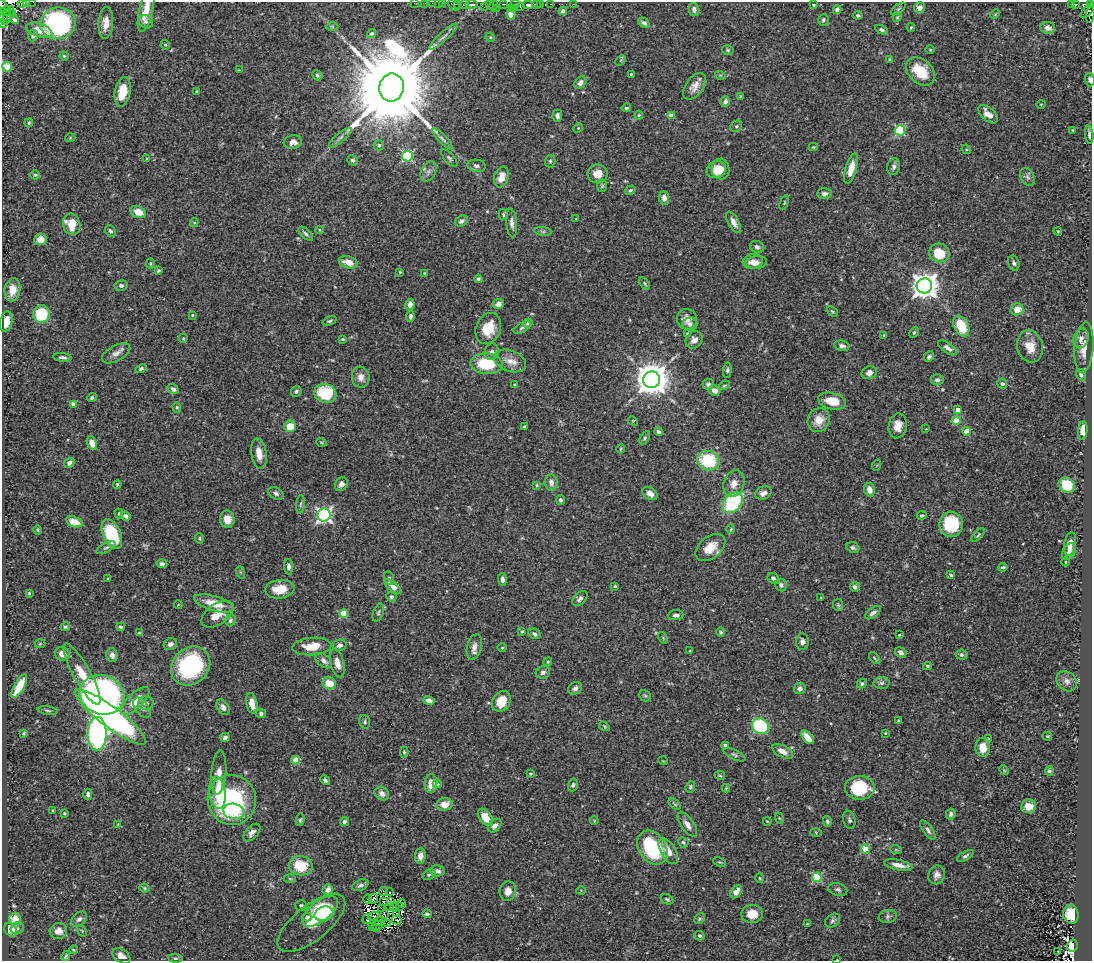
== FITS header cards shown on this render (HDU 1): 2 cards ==
NAXIS1  =                 1090
NAXIS2  =                  959

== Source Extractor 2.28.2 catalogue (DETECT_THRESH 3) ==
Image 1090 x 959 px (HDU 1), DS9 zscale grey, 1 PNG px = 1 image px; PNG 1094 x 963 px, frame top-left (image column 1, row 959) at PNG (2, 2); each listed source drawn as its Kron ellipse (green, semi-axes under 4 px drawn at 4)
Background 0.394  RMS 0.024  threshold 0.0715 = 3 sigma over >= 5 px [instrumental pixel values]
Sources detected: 468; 16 with non-positive FLUX_AUTO (blend fragments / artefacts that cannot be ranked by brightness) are neither listed nor drawn; the other 452 listed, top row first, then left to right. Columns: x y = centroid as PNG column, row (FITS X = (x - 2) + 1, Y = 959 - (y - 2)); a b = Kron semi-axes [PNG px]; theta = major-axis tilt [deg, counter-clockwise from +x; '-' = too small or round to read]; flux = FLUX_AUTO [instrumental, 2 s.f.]
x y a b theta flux
27 2 2 2 - 15
33 2 2 2 - 8
22 3 4 3 - 66
414 3 2 2 - 4.8
425 3 2 2 - 5.5
432 3 2 2 - 1.3
438 3 2 2 - 9.3
443 3 3 2 - 12
457 4 4 3 - 19
464 4 4 3 - 67
490 4 3 2 - 11
504 4 3 2 - 37
515 4 4 3 - 31
536 4 4 3 - 160
541 4 2 2 - 0.011
550 4 2 2 - 3.5
573 4 2 2 - 7.4
1072 4 3 2 - 2.2
1090 4 2 2 - 22
454 5 7 4 -43 68
471 5 6 4 -1 240
494 5 5 3 - 40
528 5 5 4 - 340
814 5 3 3 - 1.6
1075 5 4 3 - 62
520 6 3 2 - 34
3 7 11 3 -53 250
485 7 3 3 - 5
496 8 2 2 - 23
512 8 4 2 - 45
920 8 5 5 - 9.1
7 9 3 2 - 100
898 9 8 4 36 2.7
146 10 22 6 77 23
694 10 6 5 - 6.4
837 10 4 4 - 4.9
563 11 4 4 - 3.9
1088 11 9 4 47 110
3 12 3 2 - 140
13 13 4 3 - 29
511 14 5 4 - 7.4
995 14 5 3 - 1.5
8 15 10 3 65 170
858 15 5 4 - 2.9
1090 15 9 2 81 8.9
3 17 4 2 - 82
897 17 5 4 - 1.7
15 20 4 3 - 3.4
823 20 6 5 - 3.6
146 22 7 6 - 4.2
2 23 4 2 - 120
58 23 18 16 9 310
106 23 16 7 86 16
644 23 6 4 -35 4.2
332 27 6 4 -1 2.1
911 27 4 4 - 1.8
1048 28 7 5 -3 7.5
39 30 13 6 -19 20
882 30 7 4 -28 3.4
372 33 5 4 - 2.6
33 36 6 5 - 4.5
443 37 19 4 42 6.6
490 37 5 3 - 1.5
165 45 5 4 - 1.8
728 50 6 4 -16 2.6
930 50 5 3 - 1.3
64 56 5 4 - 1.7
621 60 6 4 46 2
890 60 4 2 - 1.9
7 67 5 4 - 50
239 70 4 2 - 1.4
920 71 16 12 -43 48
631 74 3 3 - 1.8
317 75 5 4 - 3.5
720 75 5 3 - 1.2
1090 79 7 4 -87 4.1
580 83 7 5 49 6.6
695 86 15 9 53 13
391 87 14 12 80 37000
197 91 3 2 - 1.4
123 92 15 7 80 34
741 96 4 3 - 1.6
725 102 5 4 - 5.5
1041 104 4 3 - 1.2
626 108 5 3 - 2.2
988 114 12 6 -41 15
639 115 4 4 - 1.8
671 115 4 4 - 10
557 116 6 5 - 5.5
29 123 5 3 - 1.7
736 126 6 5 - 2.9
578 128 5 4 - 1.5
900 130 5 5 - 120
1073 130 3 3 - 1.7
1089 135 9 3 -84 4.5
70 138 5 3 - 1.3
340 138 14 4 40 5.5
442 139 14 4 -46 5.1
293 142 9 7 9 8.5
379 145 5 5 - 2.7
813 147 4 4 - 1.7
966 149 5 4 - 1.7
407 156 5 5 - 170
449 158 10 4 -47 3.6
147 159 4 3 - 1.7
353 160 5 5 - 4
550 161 6 5 - 2.7
476 166 9 6 -9 5.2
894 167 8 6 77 4.8
721 169 10 9 - 23
851 169 15 5 74 20
716 170 10 8 31 23
428 171 11 7 61 6
598 174 10 9 - 18
35 175 4 4 - 2.1
501 177 11 7 72 16
1028 177 9 7 -62 5.8
602 186 6 5 - 2.5
630 190 6 4 34 2.8
824 194 7 5 0 5
664 198 7 5 -87 9.9
784 203 8 3 69 2
138 212 8 5 -23 22
503 215 5 4 - 2.6
576 219 3 3 - 1.2
462 221 7 5 30 4.7
194 222 4 4 - 2.2
734 222 12 5 -61 8.7
512 223 14 5 -85 7.6
72 224 11 8 -74 36
319 230 4 3 - 1.3
110 231 6 5 - 3.8
543 231 8 4 -7 2.9
1058 231 4 3 - 1.5
306 234 9 4 -43 4.5
40 239 6 5 - 12
757 247 7 5 -24 4.5
939 253 10 9 - 42
753 261 10 7 9 8.8
348 262 10 6 -16 17
756 262 11 6 7 10
150 263 5 3 - 1.9
1014 263 8 5 -75 4.6
158 271 4 3 - 2.2
400 272 3 3 - 1.5
425 273 3 3 - 1.2
478 279 4 3 - 2.7
645 283 7 4 -53 2.3
121 285 6 5 - 4.3
924 286 8 7 - 1900
12 290 11 8 83 20
410 304 5 4 - 10
498 304 6 5 - 8.6
1017 309 6 6 - 19
832 311 6 4 -40 2.1
41 314 9 8 - 64
192 315 4 3 - 1.8
410 316 5 4 - 3.4
687 319 10 10 - 11
329 321 7 4 22 3
6 322 10 6 76 19
528 323 5 4 - 2.4
690 324 7 6 - 5.3
961 326 11 7 -61 55
488 328 16 12 67 34
522 328 9 4 29 3.9
687 333 4 2 - 1.6
914 333 5 4 - 2.2
884 335 3 3 - 1.8
183 338 4 3 - 1.6
343 339 3 3 - 1.7
1081 339 10 7 73 9.3
694 340 9 7 51 8.9
842 346 8 5 -11 5.5
1030 346 16 13 -73 25
948 348 11 5 -35 6.7
1084 348 25 9 85 22
492 352 8 7 - 5.8
116 353 15 7 29 10
62 357 9 4 -6 4.7
929 357 6 4 45 3.8
510 361 16 10 -20 17
487 364 16 10 -4 74
141 369 6 4 29 3.5
727 370 7 4 84 3
869 373 8 6 20 7.3
1081 375 6 5 - 4.4
361 377 10 8 -81 11
651 380 8 8 - 3500
937 380 6 5 - 4.4
708 384 6 5 - 4
1002 384 5 5 - 4.3
515 385 3 3 - 1.8
724 385 6 4 30 2.2
173 389 6 5 - 5.7
714 390 6 5 - 11
296 391 5 5 - 3.2
325 393 11 9 -16 83
92 398 5 4 - 3.1
832 401 14 8 -13 25
73 404 4 4 - 8.9
177 407 5 4 - 2.2
958 410 4 4 - 14
819 420 12 11 - 20
633 421 5 4 - 1.6
956 421 4 4 - 32
290 426 6 5 - 26
898 426 12 9 80 16
525 427 3 3 - 4.5
926 429 2 2 - 1.1
1083 430 9 5 84 17
966 431 4 4 - 29
659 432 4 3 - 4.7
645 438 7 4 59 2.8
321 442 5 3 - 1.5
92 443 7 5 -68 16
621 449 4 3 - 1.6
259 454 15 7 -81 18
708 461 11 9 -21 90
69 463 5 4 - 6.1
877 465 6 3 71 1.3
551 482 8 6 -83 9.7
341 484 7 6 - 6.2
734 484 13 10 71 16
117 485 4 3 - 1.9
537 485 4 3 - 1.7
1067 485 8 7 - 43
869 490 7 5 -78 12
276 493 8 5 -32 4.7
650 493 8 5 -32 11
763 493 9 6 21 8
561 500 5 4 - 3.6
733 503 12 8 47 130
301 504 9 3 84 2.6
119 514 5 4 - 2.2
324 515 6 6 - 450
922 515 5 4 - 3.1
126 516 5 4 - 5.9
227 519 9 7 -86 17
74 522 8 5 -18 24
951 524 12 12 - 76
731 529 4 4 - 1.8
38 530 5 3 - 1.5
112 534 16 9 -66 100
978 535 8 3 46 2.5
199 538 5 3 - 1.9
1070 544 12 5 80 12
710 547 17 11 40 25
853 547 7 5 -22 3.9
106 548 10 4 28 4.1
1069 552 9 6 63 7.7
1066 562 4 3 - 1.3
162 564 5 4 - 3.8
288 567 8 4 -88 5.4
1003 567 4 3 - 2.2
240 572 6 4 -71 2.2
951 575 4 3 - 2.7
389 578 7 5 -74 3.5
108 579 3 3 - 1.6
502 579 6 4 -85 6.1
773 579 6 5 - 5.4
781 585 6 6 - 3.7
615 586 3 3 - 1.8
393 587 10 4 -39 14
855 587 5 4 - 4.3
280 589 15 9 5 26
29 593 3 3 - 1.7
391 597 5 5 - 3.4
821 597 4 2 - 0.93
580 599 9 5 46 6.5
214 603 21 7 -17 28
178 605 4 2 - 0.99
838 605 6 5 - 2.3
378 612 9 5 70 3
344 613 4 4 - 56
873 613 9 5 36 5.9
218 614 18 10 34 21
676 615 7 5 6 5.5
230 620 6 5 - 3.1
65 627 5 4 - 2.5
121 627 4 3 - 2.8
522 631 4 3 - 1.7
721 632 4 4 - 3.1
139 633 4 3 - 1.5
534 634 6 5 - 3.9
899 635 3 3 - 1.3
663 638 6 4 -57 2
802 642 8 6 86 6.3
40 644 5 3 - 1.5
170 644 7 6 - 5.4
340 645 7 5 13 5.9
312 646 19 8 4 29
474 647 13 7 75 11
502 648 4 3 - 1.3
690 651 3 2 - 1.5
901 652 6 4 -38 7.4
62 654 7 6 - 14
112 655 7 5 -72 7.4
962 655 6 5 - 3.2
875 658 7 3 -49 2
324 661 10 6 -39 7.7
548 662 4 4 - 1.7
337 663 14 6 -75 15
191 666 21 18 43 170
927 666 4 3 - 2.6
543 672 7 6 - 4.8
82 674 35 8 -61 52
1067 681 11 9 -43 9.2
329 683 7 6 - 27
862 683 5 4 - 2.9
882 683 8 6 1 5.2
19 686 13 5 61 38
575 688 7 6 - 5.6
800 688 5 5 - 6.7
102 695 23 19 -19 500
645 696 6 5 - 2.8
429 700 6 4 -15 7.9
135 701 18 7 44 29
501 701 11 8 56 31
146 703 7 7 - 6.4
252 703 10 5 -79 16
223 707 8 5 -57 7.9
142 708 11 6 -54 7.1
48 711 10 3 -7 2.6
261 713 5 4 - 3.2
111 717 43 10 -37 660
898 721 4 3 - 1.6
365 722 7 5 -72 2.8
604 726 6 3 -32 1.7
760 726 9 7 -26 130
24 733 4 4 - 1.7
885 733 3 2 - 1.2
97 734 17 9 89 450
1047 736 5 3 - 2
225 737 5 4 - 5.5
807 737 8 4 -52 20
989 739 4 2 - 1.2
725 745 4 3 - 7.6
983 747 9 7 -85 21
783 751 11 6 -29 11
404 752 5 4 - 2.4
735 755 12 4 -25 3.9
296 760 4 4 - 37
663 761 5 3 - 1.2
1004 770 5 4 - 1.9
1049 771 4 4 - 3
219 773 22 7 86 16
531 774 4 3 - 2.1
720 775 5 3 - 1.6
325 780 5 4 - 3.5
431 783 9 6 86 19
437 784 4 4 - 1.7
573 785 6 4 72 3.6
690 787 6 4 69 3.2
726 788 4 4 - 1.4
860 788 15 11 -1 95
217 793 16 8 -84 25
88 794 5 4 - 6.1
382 794 8 6 -37 8.4
232 800 25 24 - 250
445 804 8 6 5 21
675 804 7 4 -43 2.3
1029 806 7 7 - 18
53 811 3 3 - 2.4
234 811 10 7 -11 16
64 813 4 3 - 1.8
951 814 5 4 - 4.7
485 817 10 6 -53 27
779 818 6 3 -71 1.6
300 820 6 4 80 2.8
849 820 9 6 -75 3.8
594 821 4 4 - 1.4
767 821 4 2 - 1.2
827 821 5 4 - 2.5
344 822 4 4 - 3.8
118 824 4 4 - 1.2
687 825 14 6 -55 9.7
495 826 8 5 44 8
928 830 11 5 -54 5.1
816 832 5 4 - 1.6
252 833 11 6 48 7.2
683 842 5 4 - 2.9
652 847 18 13 -57 130
865 849 4 4 - 38
896 850 6 3 -18 1.8
668 851 14 7 -59 18
420 856 7 5 83 9.9
965 856 9 4 29 3.5
720 862 6 3 -22 1.7
898 865 14 5 -11 13
301 866 11 9 -7 47
437 871 7 5 -9 6.7
429 875 7 5 27 2.8
937 875 9 8 - 8.2
817 877 5 4 - 88
290 878 6 4 -3 2.2
760 878 5 3 - 1.4
360 885 8 5 24 5.1
145 888 5 3 - 1.9
838 889 10 6 -13 4.2
328 890 5 5 - 9.7
581 890 5 3 - 1.4
383 891 5 3 - 3
508 891 10 8 78 13
390 892 3 2 - 4.6
736 892 7 5 53 14
368 899 5 2 - 3.2
374 899 5 2 - 0.75
667 899 7 4 -27 2.7
384 902 3 2 - 1
390 902 3 2 - 0.98
402 903 4 2 - 0.95
301 906 6 5 - 3.1
390 906 3 2 - 0.52
399 906 3 2 - 0.59
395 907 4 2 - 2.7
381 908 3 2 - 0.31
320 911 21 10 37 81
324 914 9 7 17 33
384 914 3 2 - 2
396 914 4 2 - 0.57
427 914 4 3 - 2.7
752 914 11 9 1 23
1071 914 9 7 -76 37
374 916 6 4 11 0.95
888 916 9 6 10 4.3
307 917 4 4 - 7.3
15 919 6 5 - 30
79 919 9 6 40 5.8
367 919 5 3 - 1.3
699 919 6 5 - 2.2
397 920 5 2 - 1.1
379 921 5 2 - 0.93
833 921 8 6 37 3.9
311 923 41 17 39 44
388 924 3 2 - 0.44
807 924 4 3 - 1.1
372 926 4 2 - 0.4
377 926 6 3 23 0.48
17 928 7 6 - 3.9
376 929 2 2 - 1.3
11 930 7 6 - 22
58 931 9 8 - 12
82 931 6 4 -56 2.3
699 936 5 4 - 3.6
1072 946 6 5 - 300
73 950 4 3 - 1.7
1058 951 3 2 - 1.7
66 956 5 4 - 2.4
121 956 10 6 -34 12
175 958 7 4 -5 2.8
837 960 3 2 - 0.88
At the frame edge (FLAGS 8, measured only in part): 19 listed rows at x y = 27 2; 33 2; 22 3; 414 3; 425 3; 432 3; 438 3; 443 3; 1090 4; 3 7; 146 10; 1088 11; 3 12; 1090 15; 3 17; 2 23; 7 67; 1090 79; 837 960
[16 non-positive-flux detections neither listed nor drawn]